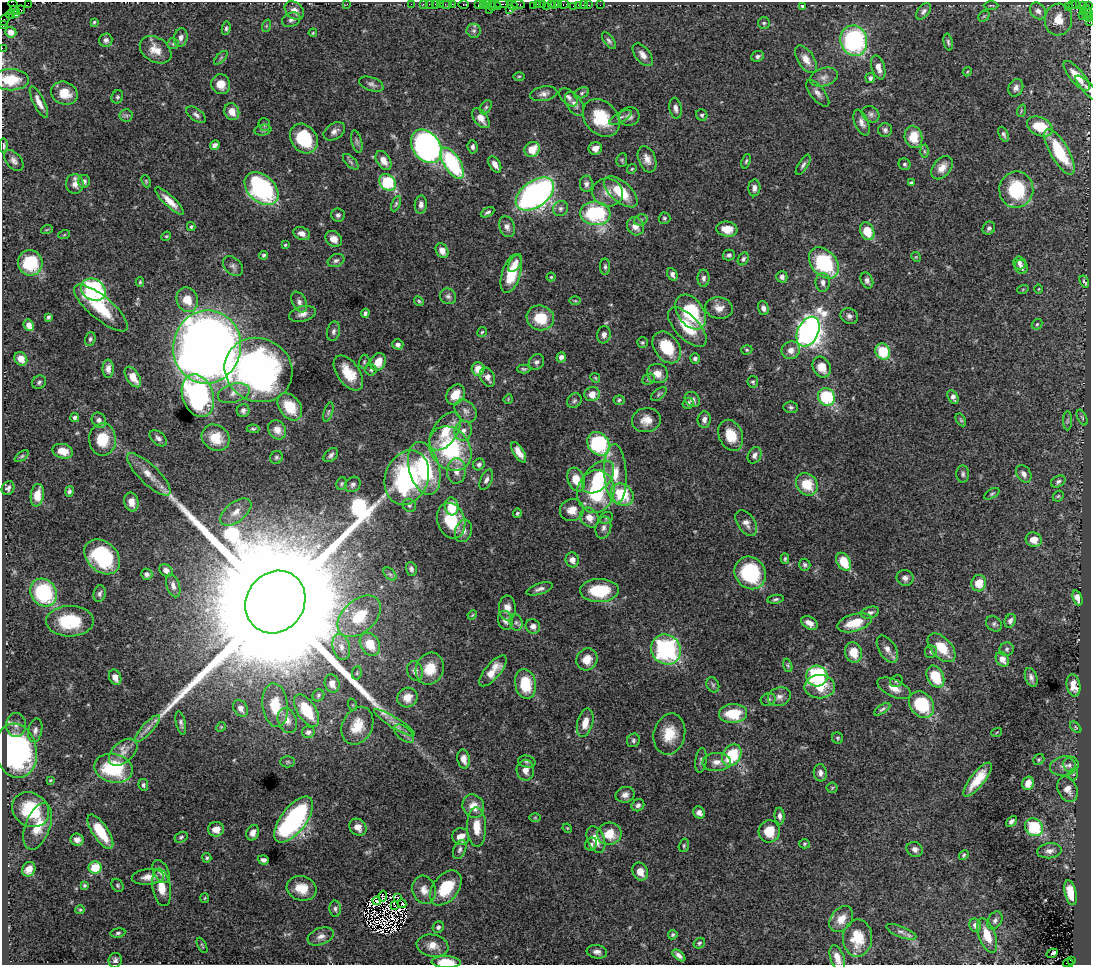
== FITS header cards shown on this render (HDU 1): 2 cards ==
NAXIS1  =                 1089
NAXIS2  =                  963

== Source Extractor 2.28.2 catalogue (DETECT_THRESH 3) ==
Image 1089 x 963 px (HDU 1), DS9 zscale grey, 1 PNG px = 1 image px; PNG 1093 x 967 px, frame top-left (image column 1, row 963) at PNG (2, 2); each listed source drawn as its Kron ellipse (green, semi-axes under 4 px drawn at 4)
Background 2.03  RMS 0.034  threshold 0.103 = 3 sigma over >= 5 px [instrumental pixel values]
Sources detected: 518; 7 with non-positive FLUX_AUTO (blend fragments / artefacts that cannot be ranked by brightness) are neither listed nor drawn; of the other 511, the 500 brightest by FLUX_AUTO listed and drawn (11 fainter detections omitted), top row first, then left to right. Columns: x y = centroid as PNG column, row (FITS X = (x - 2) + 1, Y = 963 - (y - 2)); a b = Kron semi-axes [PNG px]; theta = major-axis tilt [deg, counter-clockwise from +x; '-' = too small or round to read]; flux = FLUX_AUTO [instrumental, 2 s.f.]
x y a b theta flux
28 3 2 2 - 70
347 4 2 2 - 3.3
411 4 2 2 - 50
423 4 2 2 - 82
429 4 2 2 - 55
436 4 3 3 - 230
440 4 2 2 - 72
446 4 6 2 0 150
452 4 2 2 - 61
464 4 5 3 - 160
487 4 2 2 - 44
502 4 7 2 0 510
518 4 6 3 -9 390
537 4 3 2 - 130
543 4 3 3 - 280
551 4 2 2 - 180
554 4 3 2 - 120
559 4 3 2 - 150
564 4 5 3 - 260
13 5 6 2 -55 56
478 5 4 2 - 150
483 5 4 2 - 160
491 5 6 4 -63 280
495 5 6 3 -24 540
512 5 5 3 - 320
534 5 4 3 - 190
578 5 3 2 - 150
583 5 2 2 - 30
589 5 3 2 - 150
600 5 2 2 - 26
991 5 7 3 0 3.1
1072 5 3 2 - 580
1076 5 4 3 - 23
547 6 2 2 - 120
574 6 3 2 - 87
802 6 4 3 - 2.6
1069 6 3 2 - 60
1083 6 4 3 - 150
1088 6 3 2 - 150
15 10 5 2 - 150
21 10 4 3 - 110
294 10 11 8 -42 19
489 10 2 2 - 56
510 10 3 3 - 2
923 11 9 5 48 7.6
1038 11 9 7 -47 12
1087 11 7 4 -58 340
1083 12 3 2 - 46
15 14 4 3 - 100
10 15 4 2 - 87
984 16 6 4 42 3.7
1082 16 2 2 - 47
1086 16 3 2 - 110
1089 17 4 2 - 160
5 19 7 4 56 210
1058 19 16 13 82 41
291 20 9 7 22 8.6
94 22 3 3 - 2.8
1089 22 2 2 - 43
764 23 6 6 - 4.3
2 25 4 2 - 56
266 26 6 4 72 3.5
226 28 7 4 82 4.7
474 31 7 7 - 6.3
11 32 6 5 - 14
313 33 4 3 - 2.1
181 38 9 6 76 11
106 40 7 6 - 8.1
609 41 10 5 -53 6
854 41 15 13 -72 380
948 42 8 4 -79 4.8
173 44 6 5 - 4.8
2 48 2 2 - 26
156 50 17 12 -33 34
643 55 13 7 -52 16
758 56 6 5 - 6.2
221 58 8 3 45 3.7
806 59 15 8 -57 23
878 67 12 6 -73 19
967 72 5 3 - 2.5
519 76 6 4 1 2.9
1077 76 18 7 -51 46
824 77 14 9 18 16
870 78 5 5 - 6.7
10 80 19 11 0 59
221 84 10 9 - 29
371 84 13 6 -20 8.9
1016 88 9 7 65 12
1088 88 16 5 -47 8.8
64 93 14 11 -22 40
582 93 8 5 28 5.7
818 93 16 7 -51 13
544 94 14 7 10 12
117 97 7 5 66 4.3
569 97 11 7 -44 9.1
39 102 17 5 -64 20
575 104 13 7 -57 14
486 107 8 5 59 4.8
676 108 10 6 -80 11
232 111 9 7 -65 23
1021 111 6 4 72 2.9
871 114 9 7 -37 7.8
126 115 7 6 - 5.3
196 115 11 6 -37 8.6
702 115 6 5 - 5.1
629 116 10 9 - 11
620 117 12 5 29 7.8
481 118 11 6 -51 20
601 118 21 16 -48 88
862 123 14 6 -67 14
264 124 6 5 - 4
1040 126 13 9 -25 78
263 130 8 5 9 5.3
885 130 7 7 - 7.2
334 131 12 8 34 12
1004 134 8 4 -67 6
913 137 11 8 -77 53
304 138 16 13 -54 110
357 142 11 5 -76 6.8
215 145 5 4 - 9
3 146 7 4 -86 6.4
426 146 18 13 -53 970
473 147 7 5 -86 7
595 148 7 6 - 16
532 149 8 7 - 46
924 151 6 4 -88 4.5
1059 152 25 9 -60 130
647 159 14 8 -70 18
383 160 10 6 -57 22
622 160 7 5 81 4
14 161 12 7 -49 11
746 161 7 4 71 3.7
351 162 10 5 -45 5.6
452 163 17 8 -58 250
495 164 9 5 -59 16
905 164 6 5 - 4.4
803 165 11 4 58 6.6
942 168 13 9 52 22
632 169 5 4 - 3
84 181 6 6 - 8.4
146 181 6 4 -67 3
387 182 9 7 -43 120
911 183 4 3 - 3.9
75 184 10 9 - 19
586 184 8 6 88 8.5
754 188 8 6 88 11
262 189 19 13 -43 360
1016 189 18 17 - 150
608 192 15 14 - 28
621 192 20 10 -41 72
535 194 22 13 36 850
169 201 19 5 -43 27
396 204 8 4 66 4.1
421 205 9 6 86 10
560 208 8 7 - 7.2
488 212 7 4 28 5.4
595 213 15 12 -5 220
338 215 7 6 - 6.5
664 218 6 5 - 4.2
641 220 7 5 21 5.9
635 226 9 8 - 20
191 227 4 3 - 3.8
507 227 11 7 -71 11
989 228 7 6 - 6.9
47 229 6 3 20 2.7
727 229 10 7 -7 35
867 231 9 6 -64 55
302 233 9 6 -19 14
64 235 6 4 19 2.8
166 236 5 4 - 2.9
334 239 9 7 -38 18
285 245 4 4 - 3.1
442 251 8 6 -63 16
264 255 4 4 - 4.2
729 255 6 5 - 6.4
916 257 5 4 - 2.6
743 259 7 5 58 5.7
336 261 9 6 24 7
30 263 12 12 - 130
515 263 10 5 57 12
824 263 18 12 -48 200
1019 263 6 6 - 8.8
233 266 11 8 -42 9.9
605 267 8 5 -90 4.8
1021 267 7 6 - 10
511 273 20 9 73 70
672 274 7 4 -62 9.2
551 277 4 4 - 2.9
782 277 6 5 - 8.2
703 278 8 6 90 8.3
867 280 8 6 -65 9.3
140 282 5 4 - 3
823 282 9 7 -89 11
1084 282 6 3 -59 4
1023 289 6 3 19 2.8
1039 289 5 3 - 2.1
93 290 13 10 -31 350
448 296 8 7 - 7.7
187 300 12 10 -67 39
419 301 5 4 - 3.3
575 301 6 4 -1 2.9
299 302 11 7 -64 10
101 308 34 11 -40 85
719 308 14 11 -9 20
763 308 7 5 -73 9.7
691 312 19 13 -54 160
365 313 4 3 - 4.8
302 314 14 7 13 15
849 316 9 7 -31 8.9
48 317 4 3 - 4.1
540 318 14 12 -17 71
1037 324 6 4 43 3.8
29 325 6 5 - 18
687 327 25 12 -46 64
333 331 10 6 78 8
482 332 5 4 - 3.2
808 332 16 10 64 1500
604 335 8 6 80 9.7
90 339 7 5 72 4.9
642 343 5 5 - 3.5
398 344 5 5 - 7.9
207 347 37 34 77 3900
667 347 17 12 -54 90
747 350 5 4 - 3.1
791 350 9 8 - 18
883 352 8 7 - 82
561 357 5 4 - 9.1
21 359 7 6 - 19
695 359 5 5 - 5.7
364 362 7 5 76 3.7
378 362 9 7 65 29
536 362 8 7 - 7.6
822 367 11 8 -61 34
108 369 9 5 -89 13
478 369 6 6 - 36
524 369 7 4 -1 3.9
258 370 34 31 -28 820
371 370 5 5 - 4.4
348 373 20 11 -55 54
657 373 11 9 -23 22
133 377 11 6 -57 36
488 377 10 7 -63 13
595 378 5 4 - 2.7
648 379 6 5 - 4.6
39 382 7 6 - 5.3
753 382 6 5 - 4.2
234 393 16 9 16 20
592 394 8 7 - 31
659 394 9 5 40 4.7
456 395 11 8 53 37
198 396 22 15 -71 460
826 397 9 8 - 150
953 397 7 5 -60 10
508 399 5 3 - 2.1
692 399 8 6 -38 9.5
619 400 5 5 - 3.9
574 401 8 6 46 6.1
688 403 6 5 - 6.3
290 407 15 10 -53 63
791 407 7 5 -6 5.4
243 410 6 6 - 7.8
466 411 13 9 -49 15
328 412 10 4 72 5.1
75 417 4 4 - 6.1
1082 417 8 4 -63 4
704 419 8 6 84 12
99 420 8 6 -56 9.8
646 420 14 12 11 25
961 420 7 4 -59 3.4
1067 421 10 4 89 5
253 429 6 4 -1 3.9
277 430 10 8 -55 18
445 431 21 12 56 52
463 431 10 8 75 15
731 435 16 11 -68 49
158 438 10 6 -41 9.1
216 438 14 12 -36 52
102 439 16 13 -89 65
599 444 12 10 -48 240
450 449 24 19 -51 240
63 451 10 7 -15 26
519 452 11 5 -58 21
331 455 8 5 42 7
755 455 8 6 64 10
22 456 8 4 36 3.7
276 457 7 6 - 4.8
479 464 6 5 - 6.8
424 468 27 15 -75 210
456 471 13 9 86 21
149 474 29 9 -44 35
615 474 29 11 -87 56
963 474 8 6 -89 6
1024 474 9 7 -55 12
407 477 28 21 71 360
598 477 19 12 47 95
486 480 11 5 67 9
576 480 12 8 -69 43
1058 482 8 5 29 6.3
342 484 7 5 72 3.9
353 484 8 7 - 7.7
807 484 12 10 -47 60
8 488 7 6 - 7.1
69 491 5 4 - 5
596 492 21 18 76 180
622 494 12 10 -39 110
992 494 8 4 32 4
37 495 11 6 82 34
1058 496 6 5 - 3.3
131 502 9 7 -78 21
409 505 7 6 - 5.2
452 506 9 6 -84 58
572 510 12 11 - 27
236 512 18 9 38 28
517 513 4 4 - 3.8
589 518 10 8 -53 23
606 518 7 5 30 4.6
451 521 18 14 -72 86
746 523 14 8 -56 16
603 528 11 7 77 12
463 531 11 8 73 15
1034 540 8 7 - 24
102 557 20 15 -43 170
785 559 5 3 - 4
572 560 7 6 - 16
844 562 10 6 -60 57
805 565 6 5 - 5.2
411 569 7 5 -72 6.9
166 570 7 5 -41 12
750 573 17 15 -55 180
147 574 6 5 - 6.8
390 574 8 4 -44 5.3
905 578 8 8 - 10
979 583 8 7 - 38
173 586 12 6 -72 12
540 589 14 5 17 9.5
599 591 19 11 1 100
43 592 14 12 -55 210
100 594 8 6 75 7.1
1077 598 8 4 -68 13
775 599 8 4 10 5.1
275 602 32 29 55 190000
507 608 12 8 -87 18
870 612 9 5 15 7.4
472 615 5 3 - 2.1
359 616 25 16 42 75
505 620 9 7 -74 13
70 621 23 15 0 120
1010 621 7 5 66 8.9
516 622 8 6 -75 7.4
809 623 9 6 -31 16
854 623 17 8 16 52
994 624 9 7 -37 6.2
533 626 7 7 - 11
370 644 12 9 -59 47
341 647 13 8 -76 19
942 648 17 10 -48 61
666 649 15 14 - 360
887 649 15 8 -59 17
1007 649 7 6 - 5.3
853 652 10 8 -74 39
931 652 6 6 - 5.4
587 659 11 10 - 29
1002 659 8 6 -58 22
788 665 7 4 -71 3.5
430 669 16 13 66 44
415 671 10 7 -68 10
493 671 19 7 50 36
357 673 7 5 81 3.9
817 676 10 10 - 240
115 677 8 6 -66 18
935 677 12 8 -63 81
1031 677 9 6 -70 9.3
896 681 7 5 34 4.1
332 684 9 7 -75 20
525 684 15 10 -81 78
713 685 8 6 -64 5.4
1073 685 11 6 -79 23
820 687 15 11 1 51
894 688 18 8 -26 23
318 695 6 5 - 5
779 697 11 9 19 14
407 698 10 9 - 26
768 699 7 6 - 6.1
275 705 22 12 -83 58
353 705 6 4 -71 2.6
921 705 14 11 -53 140
241 708 9 6 -58 15
882 709 9 4 34 5.3
307 710 18 9 -57 78
733 713 14 9 2 81
287 721 13 9 -69 17
181 723 12 4 -77 6.6
395 723 24 5 -32 17
585 723 14 8 75 29
16 725 12 10 90 17
357 726 20 15 63 49
221 727 5 4 - 2.7
1076 727 7 4 -46 3.3
147 728 17 5 48 16
35 730 12 7 79 10
308 732 6 6 - 7.8
997 732 5 3 - 2.3
404 734 12 6 -39 11
669 734 21 15 77 54
838 738 6 5 - 3.5
633 740 7 6 - 5.4
16 751 27 20 -78 620
123 752 17 10 42 24
732 755 11 9 56 120
464 759 9 6 -79 19
701 760 12 5 83 6.9
1039 760 6 5 - 3.5
288 762 7 5 1 4.1
527 762 9 6 -10 5.9
717 762 14 9 3 19
1069 765 7 6 - 6.3
1064 766 14 9 12 16
113 768 19 14 -12 170
525 770 10 8 -88 18
820 773 8 6 -81 9.9
1074 774 6 4 69 3.4
978 779 21 7 52 48
50 780 4 3 - 2.5
1028 783 7 5 73 23
143 785 6 5 - 5.7
832 788 5 5 - 3.2
1068 789 13 9 -65 24
625 795 9 8 - 12
638 805 7 5 34 6.6
473 806 12 10 -63 31
31 810 19 16 -34 130
699 812 6 5 - 11
780 816 8 5 -87 8.9
535 818 6 4 0 2.2
294 820 27 12 53 440
1011 821 6 4 45 6.8
38 826 24 12 69 54
358 827 9 7 -42 20
476 827 20 9 -89 40
1034 827 9 8 - 120
567 828 5 4 - 2.3
216 829 8 7 - 21
769 831 11 10 - 50
100 832 20 8 -56 77
253 833 8 6 68 16
609 834 12 11 - 46
181 837 7 5 29 4.2
461 837 8 8 - 28
77 840 7 6 - 12
596 840 14 8 -69 33
591 844 7 5 52 6.2
804 844 5 4 - 3.2
684 845 7 5 75 3.6
915 849 8 7 - 10
460 850 10 6 68 7.4
1049 851 12 7 6 13
964 855 5 4 - 3.8
207 858 5 4 - 3.7
263 860 5 4 - 8.6
95 868 6 6 - 63
29 869 7 6 - 20
161 871 12 7 -62 19
640 872 9 7 -66 23
148 877 16 8 5 22
84 885 3 3 - 3.2
117 885 7 5 -56 4
161 887 19 9 -81 37
302 888 15 12 -15 40
446 888 20 12 52 85
424 890 14 11 -71 22
1071 893 13 5 -77 52
383 896 5 2 - 2.7
205 898 5 3 - 2.1
398 898 4 2 - 2.1
377 901 4 2 - 6
402 904 4 2 - 7.4
394 905 3 2 - 3.2
335 909 8 6 -86 6.1
80 910 5 4 - 2.8
841 919 14 10 52 29
995 920 9 6 62 8.5
975 925 7 5 -73 11
438 927 6 5 - 6.2
901 932 16 5 -22 10
118 933 7 4 8 5.1
673 935 5 4 - 4.2
987 935 18 8 -70 39
321 936 14 8 21 15
858 938 18 14 90 65
699 943 6 5 - 4.1
202 945 8 3 -64 2.9
433 946 16 11 -11 23
597 952 10 6 -10 12
1052 953 6 3 27 9.9
679 955 7 4 -41 8.9
837 958 13 6 -70 21
115 960 7 6 - 7.1
1071 961 4 3 - 190
446 962 14 6 -2 40
1068 963 5 2 - 280
At the frame edge (FLAGS 8, measured only in part): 12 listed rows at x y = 28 3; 1089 17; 5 19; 1089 22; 2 25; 2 48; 10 80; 1088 88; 3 146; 837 958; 446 962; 1068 963
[11 fainter detections neither listed nor drawn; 7 non-positive-flux detections neither listed nor drawn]